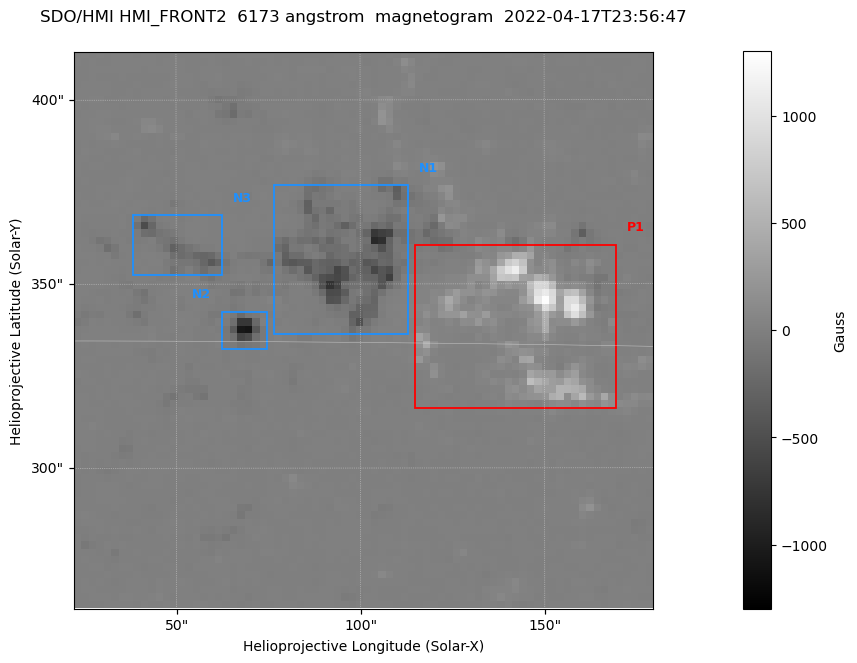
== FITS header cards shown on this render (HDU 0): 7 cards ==
TELESCOP= 'SDO/HMI '           / Telescope
INSTRUME= 'HMI_FRONT2'         / For HMI: HMI_SIDE1, HMI_FRONT2, or HMI_COMBINED
WAVELNTH=                6173. / [angstrom] Wavelength
DATE-OBS= '2022-04-17T23:56:47.400' / [ISO] Observation date {DATE__OBS}
CTYPE1  = 'HPLN-TAN'           / CTYPE1: HPLN
CTYPE2  = 'HPLT-TAN'           / CTYPE2: HPLT
BUNIT   = 'Gauss   '           / Physical Units

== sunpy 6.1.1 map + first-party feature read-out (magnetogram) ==
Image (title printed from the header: SDO/HMI HMI_FRONT2  6173 angstrom  magnetogram  2022-04-17T23:56:47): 78 x 75 px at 2.02 arcsec/px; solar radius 956 arcsec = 474 px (partial field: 0.8% of the solar disc is inside the frame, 100% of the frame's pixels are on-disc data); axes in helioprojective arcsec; data unit Gauss (BUNIT, on the colour bar)
Orientation: roll -0.0703 deg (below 1 deg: not rotated)
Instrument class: MAGNETOGRAM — CONTENT/DPC_OBSR says magnetogram
Display: grey scale clipped to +-1300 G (the 99.5th-percentile rule alone would give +-725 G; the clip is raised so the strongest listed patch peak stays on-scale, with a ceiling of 1500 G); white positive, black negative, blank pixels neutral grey
Flux patches: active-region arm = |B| over 3 px >= 100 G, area >= 9 px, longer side >= 3 px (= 6 arcsec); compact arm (3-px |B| >= 300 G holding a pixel >= 400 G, >= 4 px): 6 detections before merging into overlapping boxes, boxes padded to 3 px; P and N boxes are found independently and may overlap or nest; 1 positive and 3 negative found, all listed = drawn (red P1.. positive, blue N1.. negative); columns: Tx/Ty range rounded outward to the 5 arcsec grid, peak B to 10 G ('>+1300(sat)' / '<-1300(sat)' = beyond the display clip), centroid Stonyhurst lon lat
Positive patches:
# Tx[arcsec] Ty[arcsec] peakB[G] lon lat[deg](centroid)
P1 115..170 315..360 +1270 +9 +15
Negative patches:
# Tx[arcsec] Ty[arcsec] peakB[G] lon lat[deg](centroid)
N1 75..115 335..380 -890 +6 +16
N2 60..75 330..345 -1080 +4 +15
N3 35..65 350..370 -380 +3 +17
Bipolar pairs (each listed P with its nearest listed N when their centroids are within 0.25 R_sun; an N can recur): P1-N1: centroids ~50 arcsec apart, P1 is west of N1